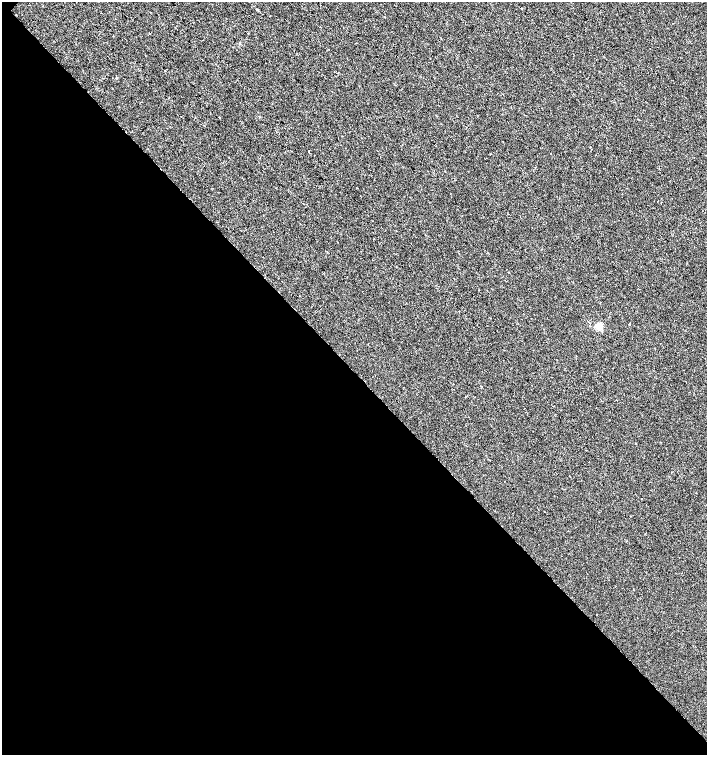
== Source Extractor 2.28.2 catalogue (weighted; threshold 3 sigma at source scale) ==
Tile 14 of 4 x 4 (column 2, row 4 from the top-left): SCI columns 1637-3046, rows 1-1506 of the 6026 x 6031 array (HDU 1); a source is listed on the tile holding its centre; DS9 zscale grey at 2 x 2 block average (1 PNG px = mean of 2 x 2 image px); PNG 709 x 757 px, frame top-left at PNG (2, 2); no overlay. Shown black and unused: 51% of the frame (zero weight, under 2 of 3 exposures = <1% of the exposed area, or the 3 px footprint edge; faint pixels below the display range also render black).
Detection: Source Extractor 2.28.2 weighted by HDU 2 'WHT'; one run over the whole footprint, this tile lists its part. Background 4.92e-04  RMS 0.0029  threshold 0.0131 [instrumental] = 3 sigma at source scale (4.5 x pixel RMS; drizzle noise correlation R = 1.50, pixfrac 1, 0.0396/0.0396 arcsec/px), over >= 5 px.
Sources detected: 8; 1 cosmic-ray / hot-pixel residue — not listed; the other 7 listed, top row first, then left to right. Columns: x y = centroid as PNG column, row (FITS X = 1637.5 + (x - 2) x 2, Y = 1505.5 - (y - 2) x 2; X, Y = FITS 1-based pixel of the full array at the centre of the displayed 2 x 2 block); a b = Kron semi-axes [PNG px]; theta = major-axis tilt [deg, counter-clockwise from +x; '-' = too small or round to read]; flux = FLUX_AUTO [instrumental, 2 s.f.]
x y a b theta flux
257 10 2 2 - 0.55
239 43 3 2 - 0.61
116 78 2 2 - 0.51
219 117 2 2 - 0.48
309 152 2 2 - 0.85
629 324 2 2 - 3
598 326 3 3 - 33